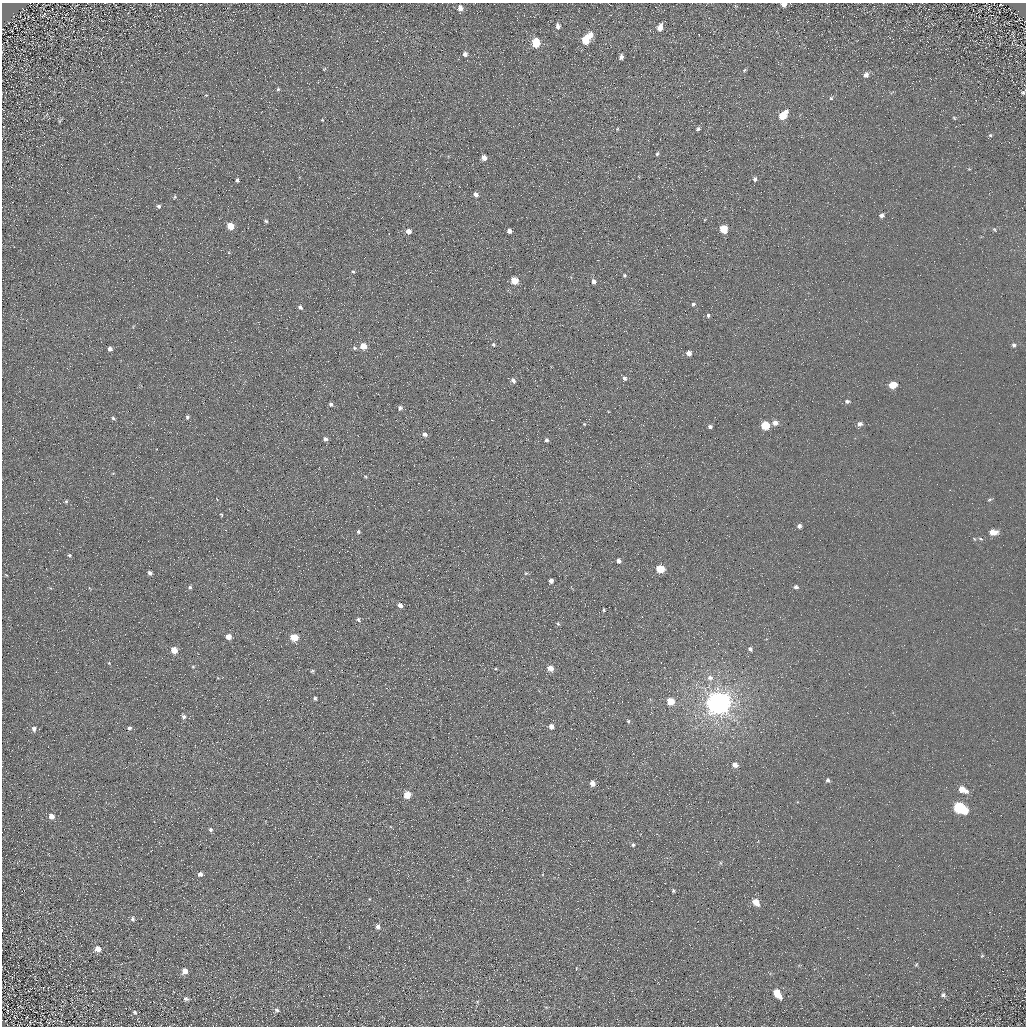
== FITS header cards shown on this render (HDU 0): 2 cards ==
NAXIS1  =                 1024 / Required FITS header
NAXIS2  =                 1024 / Required FITS header

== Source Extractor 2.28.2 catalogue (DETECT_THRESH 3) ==
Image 1024 x 1024 px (HDU 0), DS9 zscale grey, 1 PNG px = 1 image px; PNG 1028 x 1028 px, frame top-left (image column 1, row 1024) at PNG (2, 3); no overlay
Background 5.44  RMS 7.8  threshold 23.4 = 3 sigma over >= 5 px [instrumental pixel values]
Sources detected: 133; all 133 listed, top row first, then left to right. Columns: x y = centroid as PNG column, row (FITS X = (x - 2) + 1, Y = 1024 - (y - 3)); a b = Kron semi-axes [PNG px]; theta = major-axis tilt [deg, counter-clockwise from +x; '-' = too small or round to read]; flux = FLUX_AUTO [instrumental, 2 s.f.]
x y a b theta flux
784 4 5 5 - 2900
460 8 6 5 - 3000
43 15 4 2 - 500
558 26 7 5 -84 2100
660 27 7 5 74 5000
590 35 7 7 - 3900
586 40 6 5 - 16000
536 43 6 5 - 20000
465 54 5 4 - 2000
621 57 5 4 - 2000
324 69 5 3 - 450
744 70 6 4 29 740
866 75 7 6 - 2200
278 89 4 4 - 690
1023 92 4 4 - 790
831 98 5 5 - 750
783 116 7 5 52 16000
954 118 6 3 -46 560
322 120 3 3 - 390
59 121 7 4 71 750
617 129 5 3 - 450
697 129 5 3 - 1400
990 135 5 5 - 750
657 154 5 4 - 770
484 158 5 4 - 4700
755 179 6 5 - 1200
237 180 4 4 - 1200
476 194 5 4 - 2500
175 197 5 4 - 610
159 206 5 5 - 1000
881 215 6 5 - 1400
266 221 4 3 - 780
230 226 5 5 - 11000
723 229 5 5 - 17000
995 230 6 3 -45 620
408 231 5 4 - 3900
509 231 4 4 - 2800
353 272 4 3 - 700
662 274 2 2 - 250
624 275 4 4 - 780
514 281 5 5 - 12000
594 281 5 4 - 2000
693 304 5 4 - 1100
300 307 5 4 - 1500
708 315 5 4 - 840
493 344 4 4 - 760
1014 345 5 5 - 1000
363 346 5 5 - 7100
354 348 6 5 - 900
110 349 4 4 - 2100
689 353 4 4 - 3500
624 378 5 5 - 1300
513 380 6 5 - 1800
892 385 6 5 - 10000
847 401 6 5 - 1400
331 404 5 5 - 1100
400 408 6 5 - 1300
187 417 5 4 - 970
113 418 5 4 - 830
396 420 2 2 - 250
775 423 6 5 - 3400
584 424 4 3 - 430
860 424 6 5 - 2200
765 425 5 5 - 21000
710 427 4 4 - 1300
424 434 6 5 - 1900
325 439 6 5 - 1400
546 440 5 5 - 1000
365 476 5 3 - 530
989 500 6 3 19 620
66 501 5 4 - 690
221 515 5 3 - 490
799 526 5 5 - 1700
225 530 3 2 - 280
358 532 5 5 - 960
993 532 7 5 1 6200
980 539 6 4 -20 710
69 555 6 4 18 720
618 561 4 4 - 2000
660 569 5 5 - 18000
150 573 4 4 - 1500
526 573 5 4 - 550
6 575 3 3 - 420
551 581 4 4 - 2400
190 587 5 4 - 890
796 587 5 5 - 1500
400 605 5 4 - 2300
604 610 4 2 - 550
358 619 6 4 -61 930
558 624 5 4 - 710
228 637 4 4 - 4900
294 637 5 5 - 14000
750 649 4 4 - 1400
174 650 5 4 - 7400
109 663 4 4 - 410
193 667 4 4 - 510
550 668 5 5 - 5600
312 671 5 4 - 690
218 678 5 3 - 420
710 678 8 7 - 2300
315 698 4 4 - 1000
670 701 5 5 - 11000
718 703 7 7 - 780000
184 717 6 5 - 1500
628 721 5 4 - 670
551 726 4 4 - 3600
129 728 5 4 - 1100
34 729 7 6 - 1700
735 765 6 5 - 3700
828 780 5 4 - 1100
592 783 5 4 - 4600
962 789 8 5 -29 7500
407 795 5 5 - 12000
959 808 9 6 -27 59000
51 816 7 6 - 3400
210 829 5 4 - 1200
633 845 5 4 - 950
200 874 5 4 - 2200
673 891 5 4 - 710
369 899 4 3 - 360
756 902 6 5 - 7100
132 919 7 6 - 1200
378 926 5 4 - 2200
98 949 7 6 - 3400
982 956 5 5 - 590
916 965 5 3 - 470
185 971 6 6 - 3500
777 993 7 5 -54 12000
943 995 6 5 - 1100
186 999 6 5 - 1300
477 1002 5 4 - 660
277 1010 6 5 - 1200
134 1012 6 5 - 820
At the frame edge (FLAGS 8, measured only in part): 1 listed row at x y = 784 4